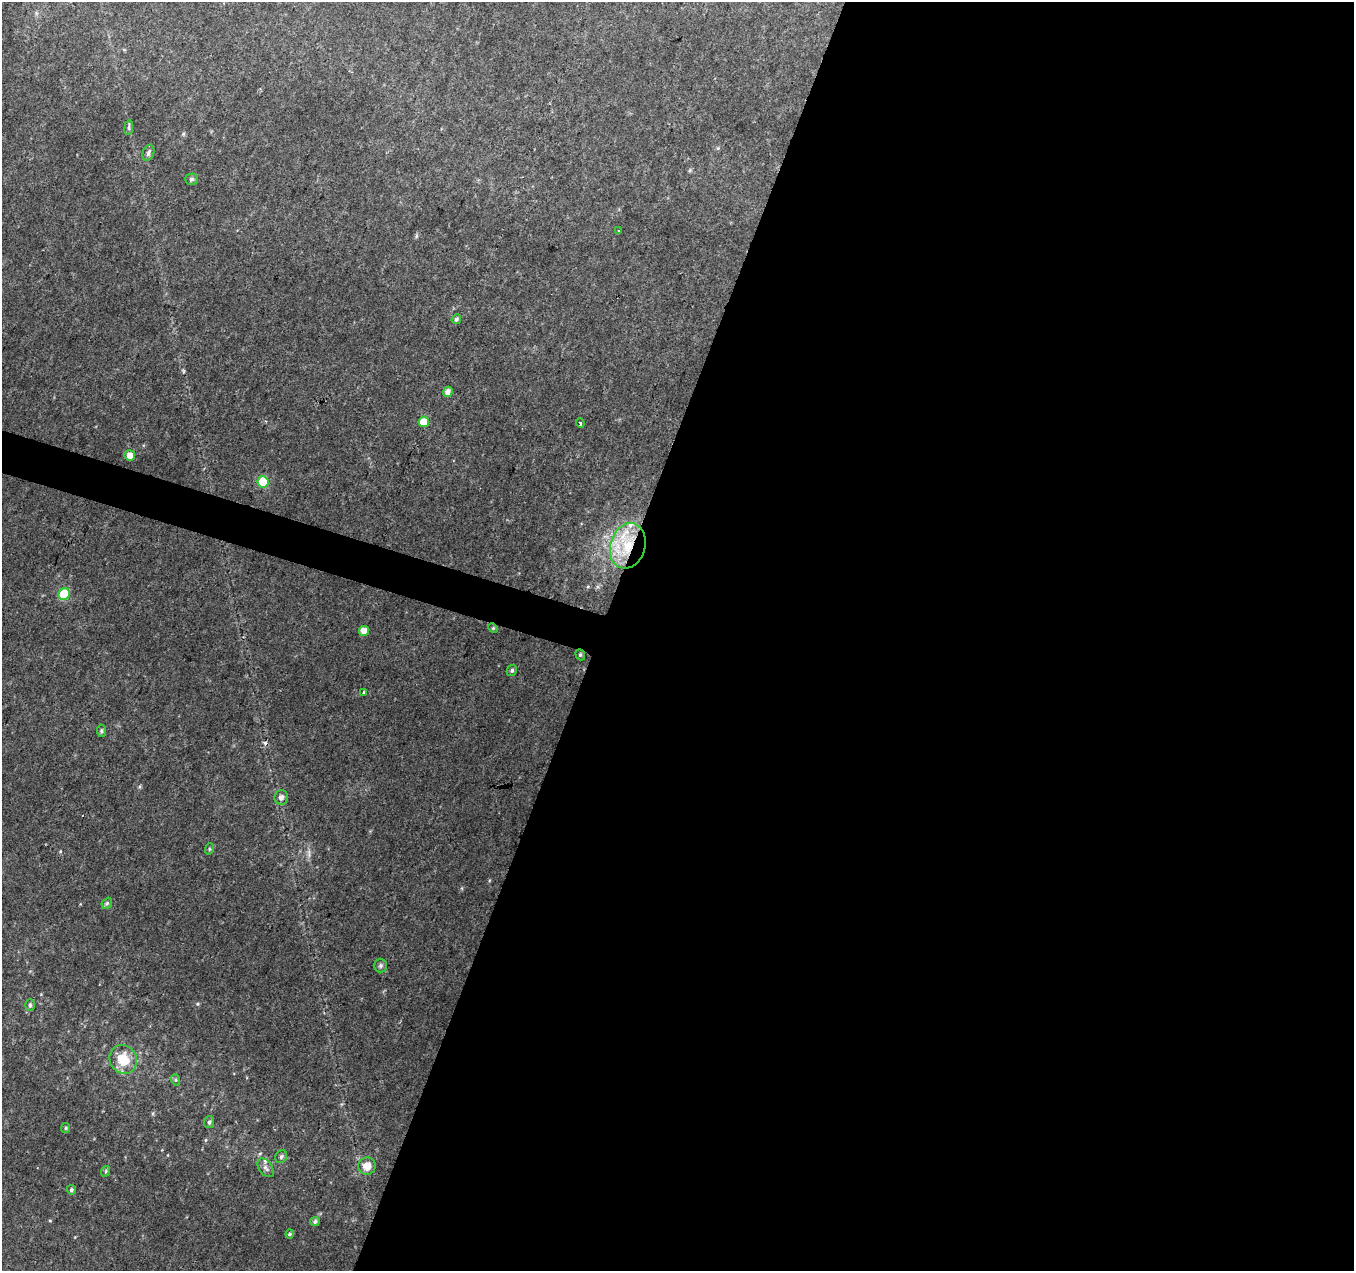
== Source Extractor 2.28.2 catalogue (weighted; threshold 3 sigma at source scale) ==
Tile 12 of 4 x 4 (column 4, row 3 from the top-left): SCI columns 4064-5415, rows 1547-2815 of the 5415 x 5566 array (HDU 1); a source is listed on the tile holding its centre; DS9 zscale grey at full resolution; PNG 1356 x 1273 px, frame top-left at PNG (2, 2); each listed source drawn as its Kron ellipse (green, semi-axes under 4 px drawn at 4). Shown black and unused: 57% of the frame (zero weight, under 2 of 3 exposures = <1% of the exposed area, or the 3 px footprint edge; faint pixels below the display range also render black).
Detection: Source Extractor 2.28.2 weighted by HDU 2 'WHT'; one run over the whole footprint, this tile lists its part. Background 0.0481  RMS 0.0066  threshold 0.0298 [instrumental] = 3 sigma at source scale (4.5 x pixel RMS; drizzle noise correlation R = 1.50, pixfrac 1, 0.0396/0.0396 arcsec/px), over >= 5 px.
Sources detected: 37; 1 cosmic-ray / hot-pixel residue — neither listed nor drawn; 2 inside a brighter listed object's ellipse — not listed separately; the other 34 listed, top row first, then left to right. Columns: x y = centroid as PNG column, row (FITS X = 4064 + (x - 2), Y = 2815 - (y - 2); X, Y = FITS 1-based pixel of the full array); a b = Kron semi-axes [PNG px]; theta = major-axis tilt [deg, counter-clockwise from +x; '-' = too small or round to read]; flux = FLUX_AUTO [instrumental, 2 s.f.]
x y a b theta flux
129 128 7 4 82 1.2
148 153 8 5 71 1.6
191 179 6 5 - 1.3
618 231 2 2 - 0.53
456 319 5 4 - 1.6
448 392 5 4 - 3.3
424 422 5 5 - 11
580 423 5 3 - 1
130 455 5 5 - 5.4
263 482 5 5 - 18
628 546 23 17 74 29
64 594 6 5 - 26
493 628 5 4 - 0.71
364 631 5 5 - 5.8
580 655 6 4 -69 0.94
512 670 6 5 - 1.2
364 692 2 2 - 0.62
101 731 6 4 -84 1.1
281 797 7 7 - 2.5
209 849 6 3 72 0.72
107 903 6 4 47 1
380 966 7 7 - 1.5
30 1005 5 5 - 1.3
123 1059 15 13 -58 15
176 1080 6 3 -71 0.86
209 1122 6 5 - 1.3
66 1128 5 4 - 0.91
281 1157 7 5 58 1.4
367 1166 9 8 - 5.9
266 1168 10 6 -53 2.3
106 1171 5 3 - 0.82
71 1190 5 4 - 1.1
315 1221 5 4 - 1.4
290 1234 4 4 - 0.79
Overlapping masked pixels (flux is a lower limit): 1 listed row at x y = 628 546